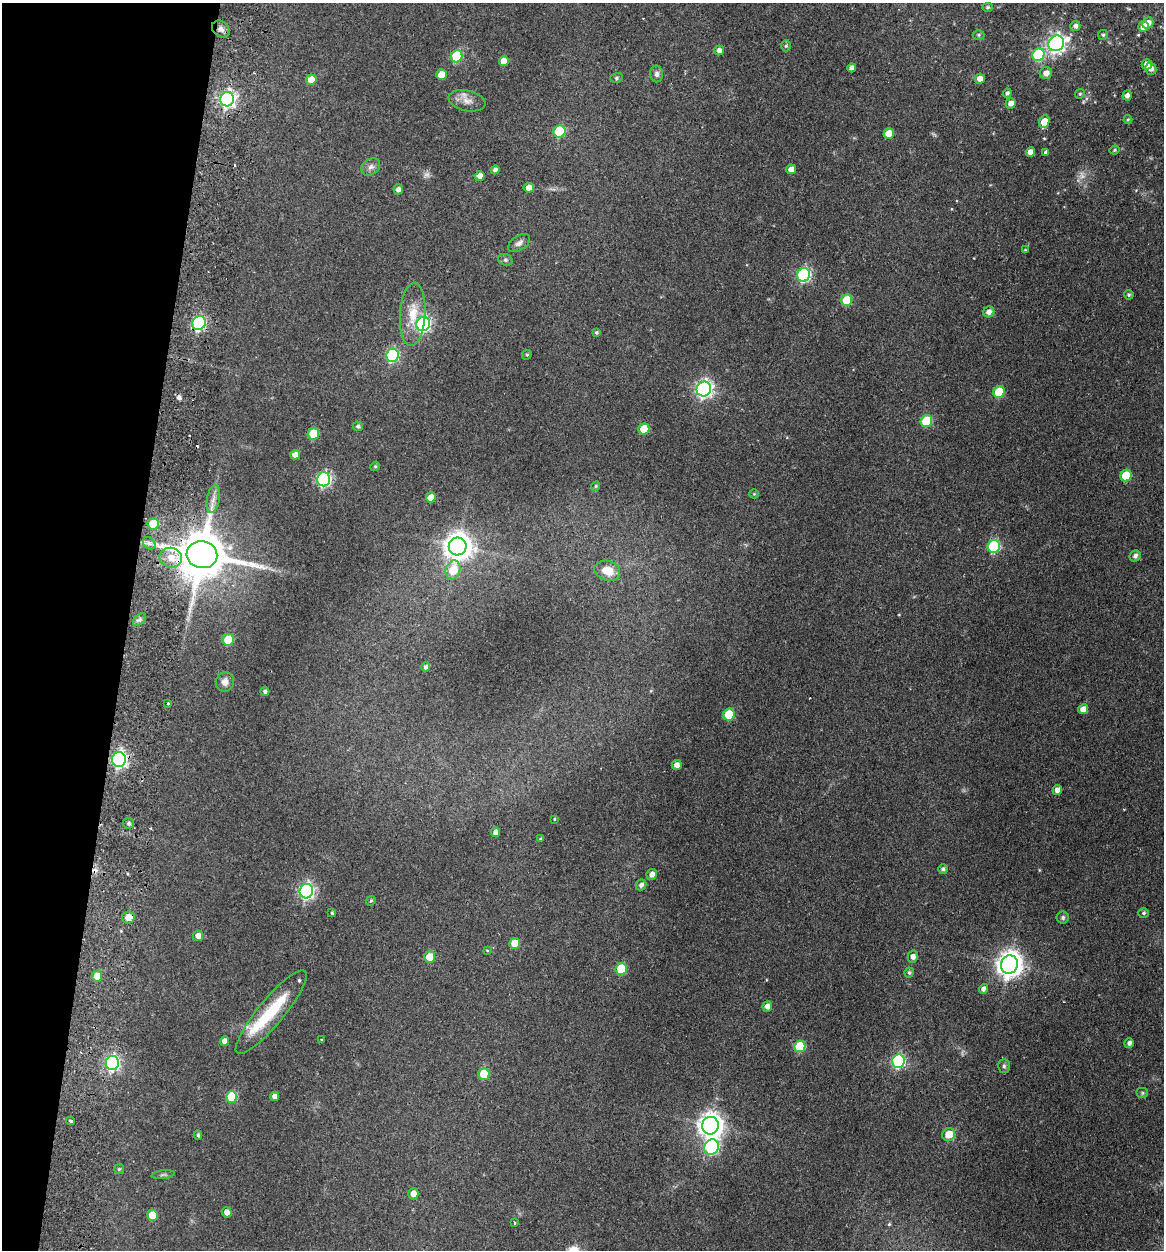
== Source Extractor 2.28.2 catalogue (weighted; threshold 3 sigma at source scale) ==
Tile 9 of 4 x 4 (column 1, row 3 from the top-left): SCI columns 299-1460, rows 1264-2511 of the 5126 x 5023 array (HDU 1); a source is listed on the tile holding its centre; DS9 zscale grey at full resolution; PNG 1166 x 1252 px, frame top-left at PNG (2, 3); each listed source drawn as its Kron ellipse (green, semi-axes under 4 px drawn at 4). Shown black and unused: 11% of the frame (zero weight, under 2 of 3 exposures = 3% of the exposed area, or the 3 px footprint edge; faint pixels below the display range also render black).
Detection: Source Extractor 2.28.2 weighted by HDU 2 'WHT'; one run over the whole footprint, this tile lists its part. Background 0.177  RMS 0.0078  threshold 0.0351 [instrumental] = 3 sigma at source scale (4.5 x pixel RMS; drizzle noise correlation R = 1.50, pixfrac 1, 0.05/0.05 arcsec/px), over >= 5 px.
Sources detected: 145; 2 too faint to see at this stretch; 1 inside a brighter object's white glare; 6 cosmic-ray / hot-pixel residue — neither listed nor drawn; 1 inside a brighter listed object's ellipse — not listed separately; the other 135 listed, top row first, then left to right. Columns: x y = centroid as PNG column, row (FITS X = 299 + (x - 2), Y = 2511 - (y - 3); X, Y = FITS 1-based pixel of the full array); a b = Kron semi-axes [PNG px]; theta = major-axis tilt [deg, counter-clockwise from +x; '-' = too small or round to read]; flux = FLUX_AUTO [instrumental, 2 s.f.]
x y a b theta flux
988 7 5 4 - 1.2
1148 23 6 5 - 5.9
1075 26 5 5 - 2.6
1143 27 5 5 - 7.8
221 29 9 7 -40 3.4
979 35 6 4 0 1.1
1103 35 5 5 - 1.2
1056 43 8 7 - 280
786 46 5 4 - 1.3
719 50 5 5 - 3.3
1038 55 6 6 - 60
457 56 6 5 - 39
504 61 5 5 - 8.3
1147 64 5 5 - 5.4
852 68 4 4 - 3.1
1151 69 6 5 - 3.1
1046 73 6 5 - 4.5
657 74 8 6 -81 2.7
441 75 5 5 - 10
616 78 6 5 - 1.3
980 79 5 5 - 5.1
311 80 5 5 - 9.7
1007 93 5 4 - 1.8
1080 94 5 4 - 0.96
1127 95 5 4 - 3.1
227 99 7 7 - 230
467 101 19 10 -12 6.8
1011 103 5 5 - 4.8
1128 119 4 4 - 0.87
1044 122 6 5 - 13
559 131 6 6 - 45
889 133 5 5 - 8.6
1114 150 5 3 - 0.89
1030 152 5 4 - 5.2
1046 152 4 3 - 1.5
371 167 10 7 38 3.3
791 169 5 5 - 5.4
495 170 4 4 - 2.2
480 176 5 5 - 4.1
529 188 5 5 - 5.6
398 189 5 4 - 3.2
519 243 12 7 33 3.3
1025 250 4 3 - 0.66
505 260 7 5 -20 1.5
804 275 7 6 - 120
1129 295 5 4 - 1.4
847 300 6 5 - 24
989 312 6 5 - 4
413 314 31 12 86 18
199 323 7 6 - 120
423 324 7 7 - 140
596 333 4 4 - 1.3
392 355 6 6 - 79
527 355 5 4 - 1
704 389 7 7 - 250
999 392 6 5 - 30
926 421 6 5 - 40
358 426 5 4 - 1.6
644 429 5 5 - 22
313 434 6 5 - 30
295 455 5 4 - 4.9
375 466 5 4 - 0.99
1126 476 6 5 - 29
324 479 7 6 - 150
596 486 5 4 - 0.92
754 494 5 4 - 0.85
431 497 5 5 - 9.1
213 499 14 6 80 4.8
153 524 5 5 - 25
149 543 7 5 -44 2.3
458 546 9 9 - 850
994 546 6 6 - 74
202 555 15 13 -13 4300
1135 556 6 5 - 2.4
171 558 11 10 - 9.9
453 570 10 7 75 18
607 571 13 9 -18 13
139 619 8 5 44 1.9
228 640 6 5 - 25
426 667 5 4 - 1.9
225 682 10 9 - 4.8
265 691 4 4 - 1.8
168 703 3 3 - 2
1083 709 5 4 - 5.4
729 715 6 5 - 28
119 760 7 7 - 200
677 765 5 5 - 3.9
1057 790 5 4 - 4.2
554 819 3 2 - 0.7
128 823 5 5 - 1.9
496 832 5 4 - 3.9
540 839 3 3 - 0.64
943 869 5 5 - 1.7
652 874 5 5 - 4
641 885 6 5 - 2.7
306 891 7 6 - 180
371 901 5 4 - 1.1
332 913 4 4 - 1
1144 913 5 4 - 1.4
128 917 6 6 - 7.6
1063 918 6 6 - 1.6
198 936 5 5 - 5
514 943 5 5 - 10
487 950 4 4 - 0.64
430 957 6 5 - 14
913 957 6 5 - 3.6
1009 965 9 8 - 790
621 969 6 5 - 32
909 972 5 4 - 1.3
97 976 5 5 - 9.1
983 989 5 4 - 2.6
767 1006 5 5 - 4.6
271 1012 53 13 50 36
321 1040 3 3 - 0.72
225 1041 5 4 - 4.8
1129 1043 5 4 - 2.8
800 1046 6 5 - 35
898 1061 7 6 - 94
112 1063 7 6 - 150
1004 1066 7 5 -90 1.6
484 1074 6 5 - 22
1142 1093 6 5 - 1.2
274 1096 4 4 - 4.1
232 1097 6 5 - 32
70 1121 4 3 - 4.6
710 1126 9 8 - 680
949 1134 7 6 - 11
198 1135 4 4 - 1.4
711 1147 8 7 - 120
119 1169 5 5 - 1
163 1175 12 4 7 1.5
413 1194 5 5 - 6.4
227 1212 5 5 - 4.9
152 1215 5 5 - 16
514 1223 4 3 - 0.8
Overlapping masked pixels (flux is a lower limit): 3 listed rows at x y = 199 323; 202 555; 128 917